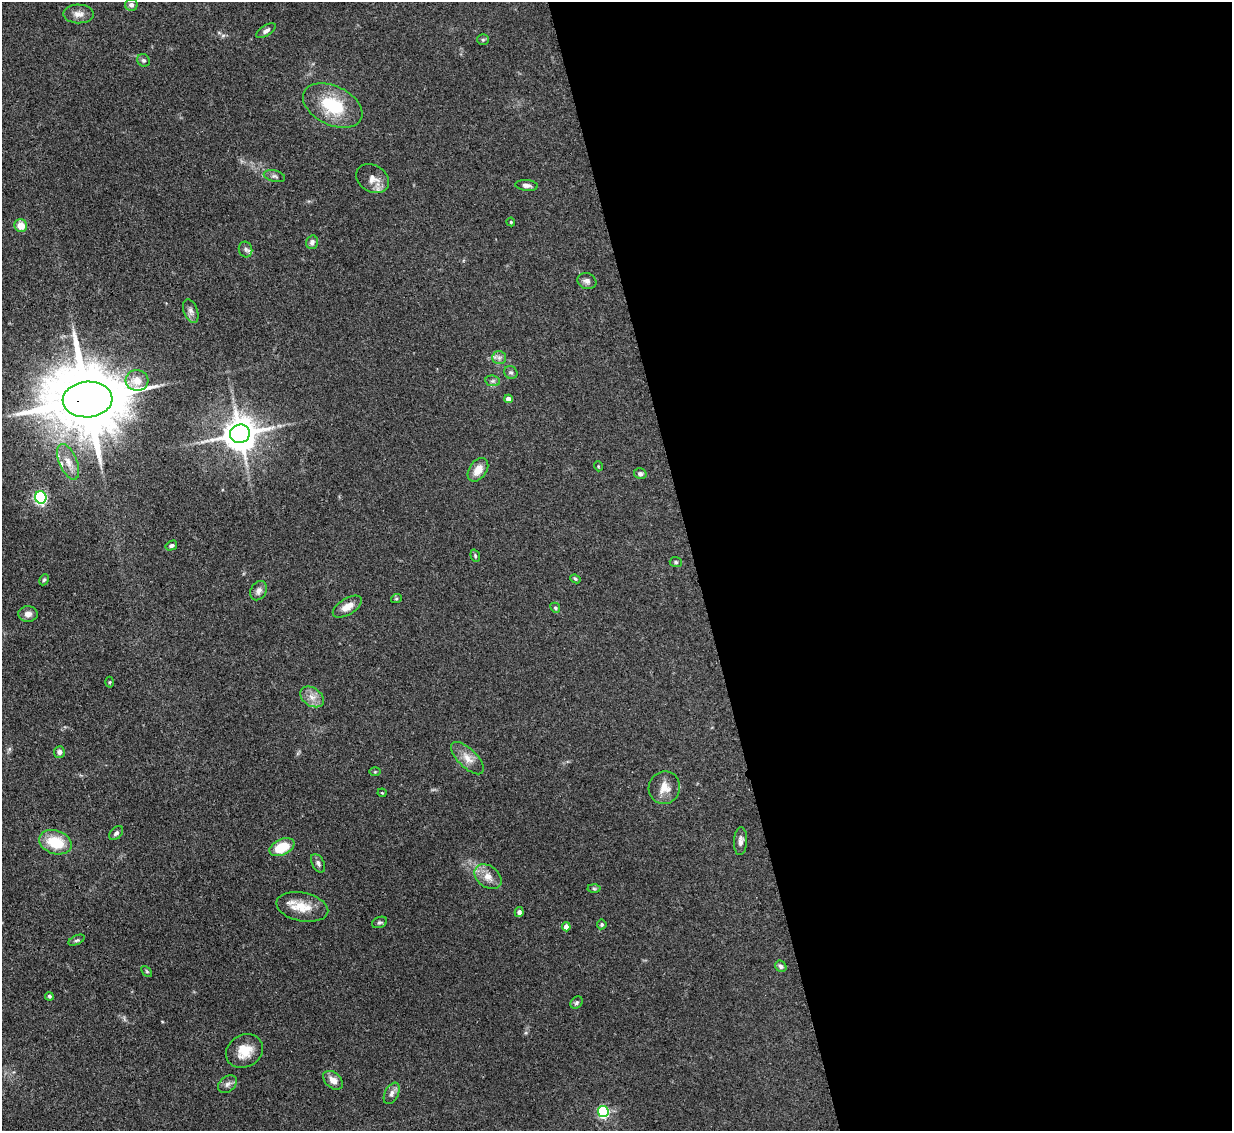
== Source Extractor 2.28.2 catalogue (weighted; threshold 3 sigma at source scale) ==
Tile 8 of 4 x 4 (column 4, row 2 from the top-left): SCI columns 3775-5004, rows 2470-3598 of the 5083 x 5061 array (HDU 1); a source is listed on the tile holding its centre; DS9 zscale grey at full resolution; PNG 1234 x 1133 px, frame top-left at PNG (2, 2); each listed source drawn as its Kron ellipse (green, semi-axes under 4 px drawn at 4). Shown black and unused: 44% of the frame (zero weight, under 3 of 4 exposures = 9% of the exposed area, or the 3 px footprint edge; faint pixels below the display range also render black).
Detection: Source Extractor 2.28.2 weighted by HDU 2 'WHT'; one run over the whole footprint, this tile lists its part. Background 0.124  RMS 0.0049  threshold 0.0222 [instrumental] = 3 sigma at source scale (4.5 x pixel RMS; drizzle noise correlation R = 1.50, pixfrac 1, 0.05/0.05 arcsec/px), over >= 5 px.
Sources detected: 67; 1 inside a brighter object's white glare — neither listed nor drawn; the other 66 listed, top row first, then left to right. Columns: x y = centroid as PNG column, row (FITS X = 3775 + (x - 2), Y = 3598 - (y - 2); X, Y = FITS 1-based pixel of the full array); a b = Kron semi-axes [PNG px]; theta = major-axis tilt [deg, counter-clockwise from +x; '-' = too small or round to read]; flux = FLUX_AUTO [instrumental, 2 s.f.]
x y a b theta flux
131 5 6 6 - 1.7
79 14 15 9 -1 3.4
266 31 11 5 33 1.6
483 40 6 5 - 0.74
143 60 7 6 - 1.1
333 105 32 19 -26 24
274 176 11 5 -13 1.3
373 179 17 13 -31 5.1
526 185 11 5 -5 1.8
511 222 4 4 - 0.56
21 226 6 6 - 6.6
312 242 7 6 - 1.8
246 249 8 6 -75 1.4
587 281 9 8 - 1.9
191 311 12 7 -69 2.2
499 358 7 6 - 1.6
511 373 7 6 - 1.1
137 380 11 10 - 5.7
493 381 7 5 -10 1.1
88 399 25 18 3 5600
508 399 4 4 - 3.2
240 434 10 9 - 1100
68 462 19 9 -67 5.6
598 466 5 3 - 0.42
478 470 13 8 54 5.7
640 474 6 5 - 1.3
41 497 6 5 - 83
171 546 6 4 32 0.97
475 556 6 4 -71 0.7
676 562 6 5 - 0.77
575 579 5 4 - 0.66
44 580 6 4 65 0.7
259 591 10 7 61 2.2
396 599 5 3 - 0.49
347 607 16 8 31 4.9
555 608 5 4 - 0.71
28 614 9 7 1 2.5
109 682 5 3 - 0.48
312 697 13 9 -34 4
59 752 6 5 - 1.8
467 758 21 9 -44 5.2
375 772 6 4 1 0.53
664 788 16 15 - 6
382 793 4 4 - 0.48
116 833 8 5 47 1.4
741 841 14 6 87 2.4
55 842 17 11 -17 15
282 847 13 8 25 13
318 863 10 6 -61 1.5
488 877 15 10 -37 5
594 889 6 4 -2 0.76
302 907 26 14 -11 9.9
519 912 5 4 - 1.3
379 922 8 5 21 1
602 924 5 5 - 0.82
566 927 4 4 - 4.8
77 940 8 4 25 0.98
781 966 6 5 - 1.3
147 971 6 4 -45 0.6
49 996 4 4 - 0.85
577 1003 7 5 45 1
244 1051 19 16 30 9
333 1080 11 7 -40 3.7
227 1084 10 7 39 2.1
392 1093 11 6 63 2.2
603 1112 5 5 - 59
Overlapping masked pixels (flux is a lower limit): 2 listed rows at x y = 88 399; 240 434